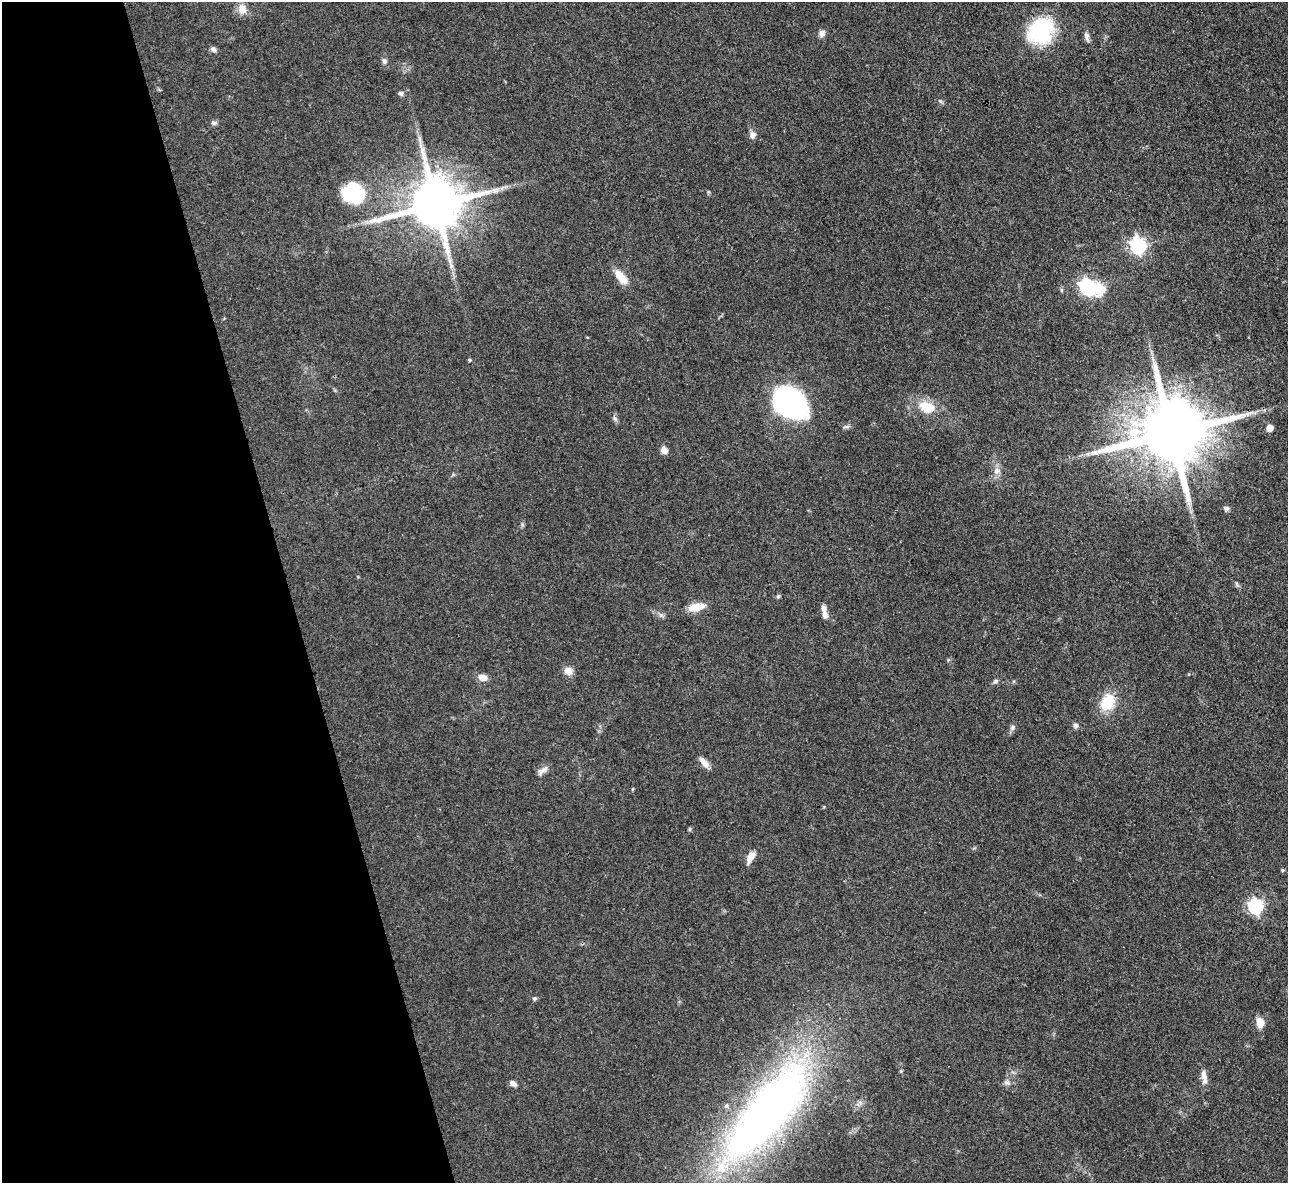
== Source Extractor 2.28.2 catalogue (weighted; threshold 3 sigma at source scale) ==
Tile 5 of 4 x 4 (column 1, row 2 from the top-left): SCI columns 1-1286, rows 2504-3684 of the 5146 x 5128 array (HDU 1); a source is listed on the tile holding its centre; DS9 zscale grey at full resolution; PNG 1290 x 1185 px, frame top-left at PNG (2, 2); no overlay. Shown black and unused: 22% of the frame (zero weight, under 3 of 4 exposures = <1% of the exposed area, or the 3 px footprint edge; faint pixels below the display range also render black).
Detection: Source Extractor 2.28.2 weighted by HDU 2 'WHT'; one run over the whole footprint, this tile lists its part. Background 0.0978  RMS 0.0066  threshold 0.0297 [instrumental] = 3 sigma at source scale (4.5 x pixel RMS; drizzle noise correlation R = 1.50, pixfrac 1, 0.05/0.05 arcsec/px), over >= 5 px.
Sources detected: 47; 2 inside a brighter listed object's ellipse — not listed separately; the other 45 listed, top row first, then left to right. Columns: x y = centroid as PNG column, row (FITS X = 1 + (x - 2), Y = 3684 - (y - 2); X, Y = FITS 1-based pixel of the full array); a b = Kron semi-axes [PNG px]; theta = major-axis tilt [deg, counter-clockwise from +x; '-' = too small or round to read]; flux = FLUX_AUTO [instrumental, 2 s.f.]
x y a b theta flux
242 9 15 11 -81 5.9
1040 31 33 26 39 47
822 33 9 7 66 2.9
1086 36 11 6 -76 2.8
213 49 9 6 -45 2
384 61 8 6 -72 1.8
401 93 7 6 - 1.7
940 101 6 4 -43 0.99
214 123 8 6 -10 1.8
752 135 10 8 87 3.1
354 193 23 20 -15 42
435 204 15 14 - 4200
1138 246 7 6 - 170
621 278 20 9 -50 10
1087 286 7 6 - 150
1099 289 7 6 - 43
469 360 4 4 - 0.88
790 403 32 25 -45 130
927 408 19 13 -24 14
615 419 8 5 -54 1.6
1269 428 5 5 - 9.1
1170 433 19 16 12 7600
664 450 7 7 - 3.9
997 471 9 7 55 3.1
1226 508 7 5 -16 1.8
778 596 5 5 - 1
696 607 19 8 12 9.8
825 615 9 6 -76 3.3
568 671 10 9 - 5.1
483 677 10 8 -11 4.9
995 681 7 5 43 1.5
1107 702 17 13 56 21
1075 725 7 6 - 1.8
1012 727 8 6 88 1.7
704 762 14 7 -46 4.5
542 770 17 6 36 3.2
751 857 13 7 57 6
1283 870 5 4 - 0.78
1256 906 7 6 - 120
534 998 5 5 - 1.2
1260 1023 10 7 -80 8.1
1204 1077 19 7 -83 4.8
513 1083 7 5 -33 3.1
1007 1083 10 6 -20 2.2
769 1110 136 45 50 390
Overlapping masked pixels (flux is a lower limit): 2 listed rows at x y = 1170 433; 769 1110